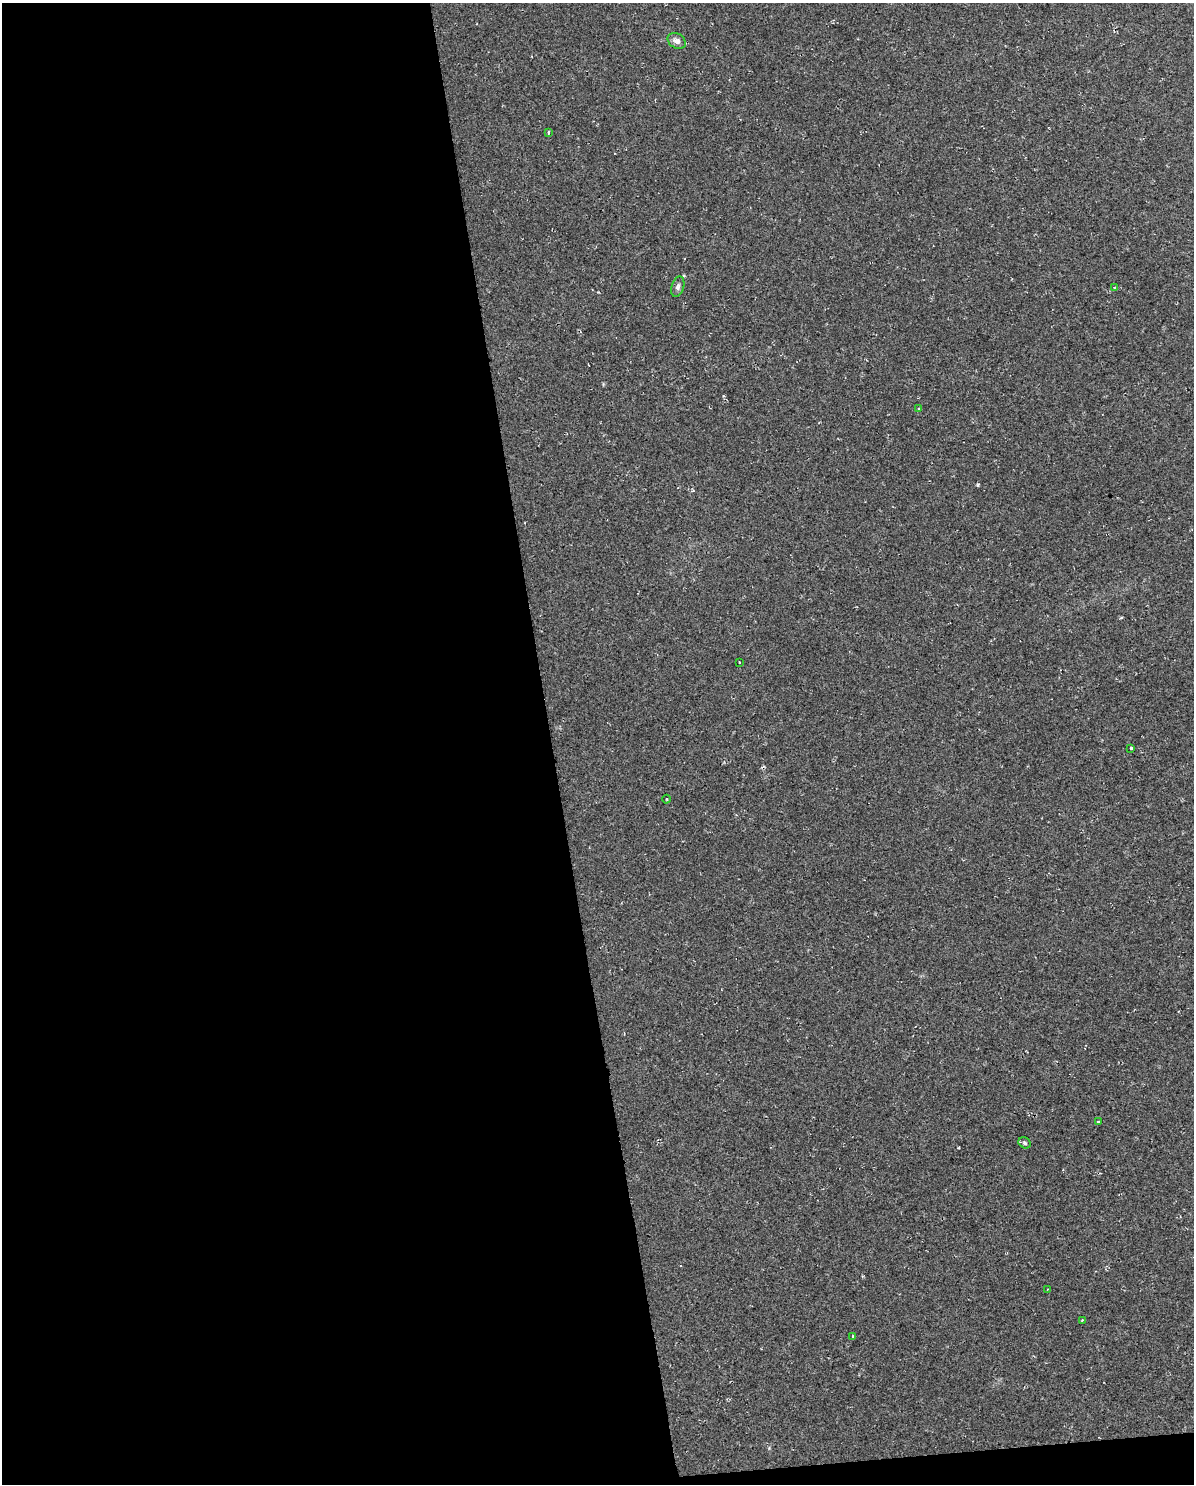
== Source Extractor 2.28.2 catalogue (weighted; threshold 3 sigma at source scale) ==
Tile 9 of 4 x 3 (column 1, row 3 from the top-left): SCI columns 116-1307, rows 62-1543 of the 5083 x 5803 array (HDU 1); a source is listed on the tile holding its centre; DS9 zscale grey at full resolution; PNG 1196 x 1486 px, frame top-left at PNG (2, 3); each listed source drawn as its Kron ellipse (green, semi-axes under 4 px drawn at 4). Shown black and unused: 47% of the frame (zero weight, under 2 of 3 exposures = <1% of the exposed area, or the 3 px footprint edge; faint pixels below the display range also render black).
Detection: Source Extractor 2.28.2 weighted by HDU 2 'WHT'; one run over the whole footprint, this tile lists its part. Background 0.00663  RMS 0.0049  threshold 0.0219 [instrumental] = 3 sigma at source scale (4.5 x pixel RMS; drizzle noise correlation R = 1.50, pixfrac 1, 0.0396/0.0396 arcsec/px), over >= 5 px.
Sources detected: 16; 3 cosmic-ray / hot-pixel residue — neither listed nor drawn; the other 13 listed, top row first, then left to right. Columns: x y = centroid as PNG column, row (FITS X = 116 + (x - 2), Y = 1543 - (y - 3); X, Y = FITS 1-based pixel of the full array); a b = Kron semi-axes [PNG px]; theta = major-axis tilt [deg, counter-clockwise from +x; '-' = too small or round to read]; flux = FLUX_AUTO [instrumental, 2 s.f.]
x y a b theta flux
677 41 10 7 -29 2.2
549 132 4 3 - 1
678 287 10 6 72 1.5
1114 287 3 2 - 0.47
919 408 3 3 - 0.69
739 662 2 2 - 0.31
1131 748 3 3 - 4.2
666 799 4 3 - 0.48
1098 1122 3 3 - 0.82
1025 1143 6 5 - 1
1048 1289 3 2 - 0.77
1082 1320 2 2 - 0.31
853 1336 3 3 - 0.46
Unlisted compact peaks at least as high as the median listed source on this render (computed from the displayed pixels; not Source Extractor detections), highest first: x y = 978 485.